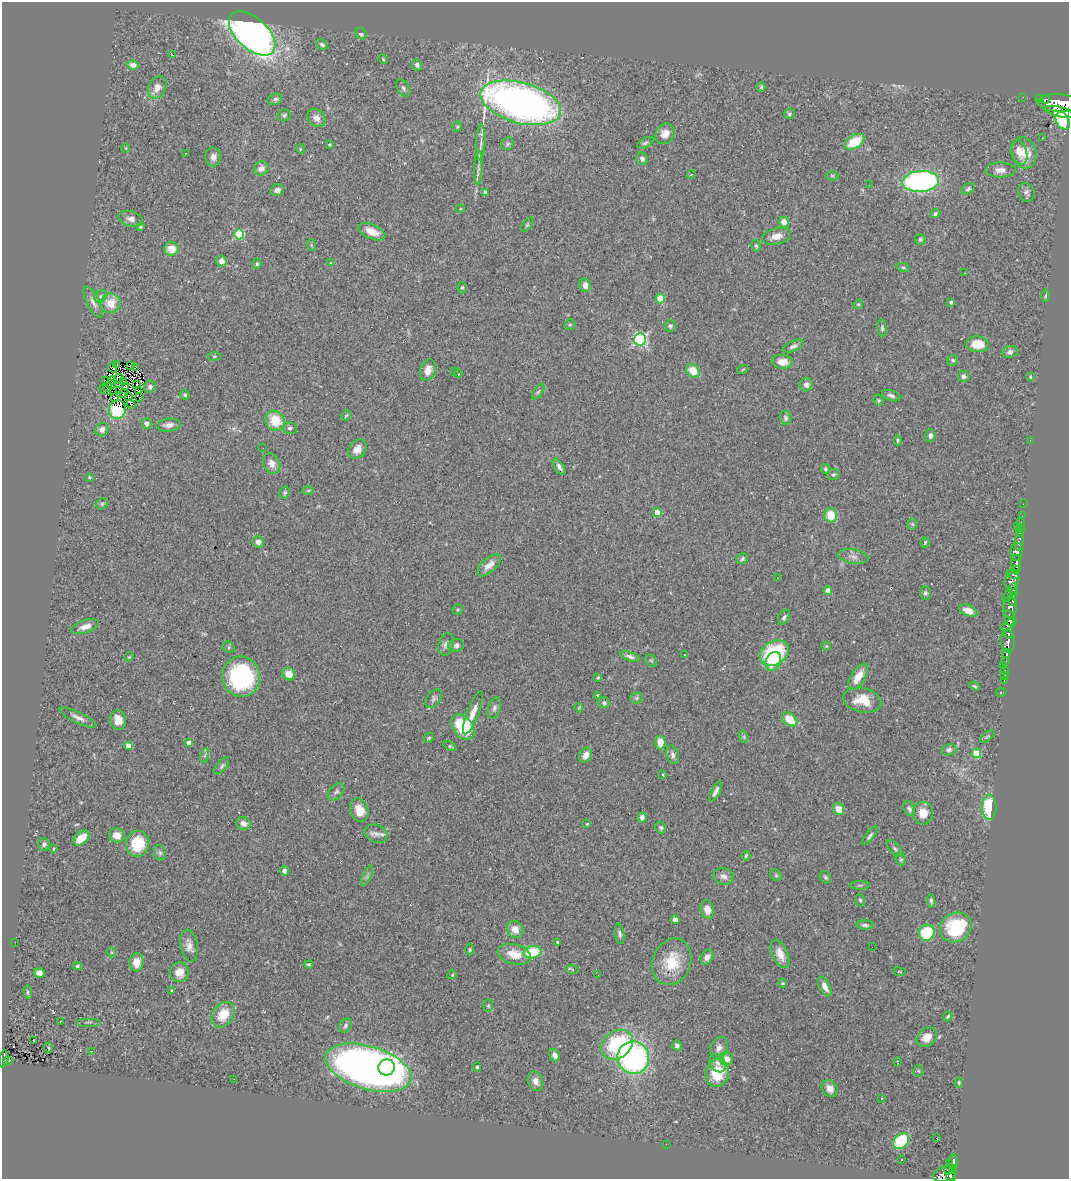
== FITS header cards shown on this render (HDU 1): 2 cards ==
NAXIS1  =                 1067
NAXIS2  =                 1177

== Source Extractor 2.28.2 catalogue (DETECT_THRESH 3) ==
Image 1067 x 1177 px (HDU 1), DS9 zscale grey, 1 PNG px = 1 image px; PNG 1071 x 1181 px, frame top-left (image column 1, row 1177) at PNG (2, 2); each listed source drawn as its Kron ellipse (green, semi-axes under 4 px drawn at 4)
Background 0.697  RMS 0.047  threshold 0.141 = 3 sigma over >= 5 px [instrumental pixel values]
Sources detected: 324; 2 with non-positive FLUX_AUTO (blend fragments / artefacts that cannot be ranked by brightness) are neither listed nor drawn; the other 322 listed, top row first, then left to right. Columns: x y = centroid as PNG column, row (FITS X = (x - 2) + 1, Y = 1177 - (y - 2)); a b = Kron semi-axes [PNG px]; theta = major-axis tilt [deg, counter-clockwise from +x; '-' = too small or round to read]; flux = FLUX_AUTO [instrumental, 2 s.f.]
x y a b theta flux
252 33 28 15 -42 1600
361 34 6 5 - 9.1
322 45 6 4 -28 7.3
173 55 4 2 - 35
383 59 5 3 - 3.2
133 65 5 4 - 24
417 65 6 5 - 9.9
761 87 5 3 - 4.7
157 88 11 8 63 28
403 88 9 6 -59 9.1
1023 97 2 2 - 7.5
1039 98 2 2 - 4.4
275 99 7 5 19 9.2
1046 99 4 3 - 190
521 103 41 20 -15 1900
1059 103 20 9 -3 1400
1059 112 15 5 -14 1000
789 114 6 5 - 5.8
284 115 6 6 - 6.3
316 118 10 8 -41 19
1063 121 9 6 -61 4600
457 127 5 4 - 4.3
665 134 11 9 54 28
1042 138 2 2 - 1.8
481 142 18 4 88 16
855 142 11 6 30 93
645 143 9 4 26 6.5
507 144 7 6 - 6.3
329 145 3 3 - 3
126 148 5 3 - 2.9
300 149 5 3 - 2.6
1019 152 12 7 -72 29
185 153 3 2 - 3.7
1024 153 16 12 -73 64
213 157 9 8 - 16
642 159 6 5 - 9
478 167 17 4 88 13
261 168 8 6 34 20
1000 170 15 7 -1 22
691 175 4 2 - 2.2
832 176 6 4 0 4.9
921 181 18 10 4 800
869 185 2 2 - 3.1
968 189 7 5 33 7.4
277 190 7 5 13 14
485 192 4 3 - 4.4
1026 192 9 8 - 11
460 209 4 3 - 2.4
935 214 5 4 - 7.5
131 219 12 7 -15 18
784 222 5 5 - 23
527 225 8 4 54 5
140 227 3 2 - 3.4
372 232 14 7 -23 44
239 234 5 5 - 210
777 236 15 8 13 25
920 239 5 5 - 5.5
311 245 6 3 -71 3.5
756 246 6 4 -77 4.5
171 249 7 6 - 44
221 261 6 5 - 17
330 263 3 2 - 2
257 264 5 4 - 4.8
903 267 7 4 -14 5.3
965 273 2 2 - 1.7
585 285 6 6 - 22
462 288 5 5 - 4.6
100 296 7 5 51 7.6
1046 296 6 3 88 4.6
660 299 5 4 - 70
93 302 17 6 -63 19
111 303 10 10 - 53
951 303 4 3 - 7.7
858 304 5 4 - 4.5
570 325 6 5 - 4.7
670 326 6 5 - 7.4
882 328 8 4 -86 6.2
640 339 6 6 - 450
978 344 11 8 -3 71
793 346 11 5 24 11
1010 352 8 6 15 12
214 356 6 3 9 3.2
953 360 6 5 - 5.6
782 362 10 7 -6 31
117 364 2 2 - 2.7
130 366 3 2 - 3.6
112 368 5 2 - 8
135 368 3 2 - 3.1
743 369 5 3 - 2.6
428 370 11 7 74 31
693 371 7 6 - 50
454 372 3 3 - 4.5
458 374 3 2 - 2.8
964 376 6 5 - 11
1030 377 4 3 - 3.4
119 378 4 3 - 0.68
105 380 2 2 - 3500
113 380 4 2 - 4.7
124 382 3 2 - 2.7
111 384 4 3 - 3.5
136 384 3 2 - 2.5
806 385 7 6 - 12
126 386 4 3 - 1.6
108 387 4 2 - 1.2
150 387 6 5 - 10
105 390 6 2 -30 5.2
120 390 4 2 - 2.3
139 391 3 2 - 3.2
538 392 9 4 53 6.5
123 393 3 2 - 1.6
185 395 5 4 - 5
129 396 3 2 - 3
891 396 9 5 -20 9.8
114 397 3 2 - 0.14
139 398 2 2 - 0.8
878 400 5 5 - 4.4
131 404 5 2 - 4.5
117 410 9 8 - 130
346 415 6 4 60 4
785 418 7 5 -77 7.3
275 421 10 9 - 84
146 423 5 5 - 14
169 425 12 6 5 17
290 428 7 6 - 8.2
102 430 7 6 - 20
930 435 6 5 - 9.1
898 440 5 3 - 4.4
1030 440 2 2 - 11
263 448 2 2 - 2.8
357 449 11 8 48 27
272 463 10 8 -63 22
559 467 9 4 -55 11
825 469 5 4 - 4.7
833 475 6 5 - 6
89 477 4 3 - 3.9
308 490 6 3 1 3.5
284 493 6 5 - 5.7
102 504 6 5 - 5.3
1023 504 2 2 - 3.5
657 513 4 4 - 84
831 515 7 6 - 63
1022 516 3 2 - 2.5
1021 522 2 2 - 3.6
912 524 5 5 - 4.2
1018 527 3 3 - 10
1021 528 3 3 - 17
1019 533 4 3 - 16
1019 541 10 3 82 38
258 542 6 5 - 15
925 542 5 3 - 3.5
1017 552 9 6 84 410
853 557 15 7 -9 17
742 559 6 5 - 5.9
1016 563 8 5 -88 410
489 565 15 7 42 25
1015 570 3 3 - 130
1013 574 6 3 -23 120
777 577 3 2 - 3.7
1012 581 9 7 62 220
828 590 4 4 - 20
1013 590 6 4 -85 230
925 593 6 5 - 6.3
1008 595 7 4 60 110
1013 599 7 3 83 120
1010 607 11 7 -88 340
458 609 5 5 - 5
968 611 9 5 -23 31
784 617 8 5 61 7.7
1010 618 8 4 -79 460
1009 624 9 3 32 290
85 627 14 6 17 25
1009 633 5 3 - 110
1008 641 11 7 -85 320
446 644 11 7 72 15
456 645 8 6 12 12
826 646 4 4 - 2.8
229 647 6 5 - 5.3
774 653 15 11 35 270
1007 653 4 3 - 58
685 655 3 2 - 3.1
129 657 5 4 - 3.1
630 657 10 4 -18 10
651 661 7 5 -51 5.3
773 661 10 7 65 40
1006 661 3 3 - 44
1004 666 4 3 - 14
1005 671 3 3 - 19
289 674 6 6 - 44
1005 675 2 2 - 1.9
241 677 20 19 - 370
598 677 4 3 - 5.8
858 677 15 6 58 48
1004 681 3 2 - 11
975 686 5 3 - 3.7
1001 692 5 3 - 10
598 695 3 3 - 6.3
636 698 6 5 - 5.8
434 699 10 6 55 8.7
862 700 19 12 -13 64
604 703 6 5 - 5.6
494 708 11 6 73 11
579 708 5 3 - 3.2
473 713 23 6 68 31
78 718 20 5 -25 17
790 719 8 6 -35 64
118 720 10 8 -80 29
463 727 14 9 -49 160
987 736 9 3 40 4.4
744 737 6 4 -73 5.2
429 738 6 4 45 4
660 742 7 5 87 48
189 743 4 4 - 18
128 746 4 4 - 32
450 746 6 4 -28 4.3
949 750 8 5 12 7.8
976 753 5 5 - 120
586 755 8 6 64 23
673 755 9 6 -75 11
205 756 7 4 80 5.8
222 766 10 5 52 6.8
663 775 4 3 - 2.9
716 791 11 4 62 13
336 792 10 6 47 10
989 807 13 7 -89 160
838 809 6 5 - 41
909 809 8 5 -64 8.5
359 810 12 9 -70 39
923 813 11 10 - 43
642 817 5 4 - 15
243 823 7 6 - 22
587 824 3 3 - 3.6
661 828 6 5 - 6.4
376 834 12 8 -20 18
117 835 8 7 - 31
870 836 11 4 50 7.8
81 838 9 6 40 48
44 844 6 5 - 7.9
137 844 13 11 85 110
53 849 4 3 - 3
895 849 10 5 -48 8.2
160 853 8 6 -75 7.6
746 856 5 3 - 4.1
901 859 6 5 - 5.3
284 871 5 4 - 12
776 875 6 5 - 4.8
367 876 11 3 64 6.5
724 876 10 8 -13 17
825 877 6 5 - 6.1
860 885 9 4 0 5
860 900 6 4 -72 5.2
931 901 7 4 -84 5.5
707 910 9 6 -79 27
675 920 5 4 - 11
865 925 9 4 -1 8.2
956 927 16 14 32 180
515 929 9 8 - 33
927 933 8 7 - 150
620 934 10 4 -80 8.3
15 942 2 2 - 6.9
558 942 3 3 - 4.3
189 946 16 8 -80 23
872 947 2 2 - 1.1
470 950 6 4 88 4.9
111 952 5 3 - 3
532 952 9 6 13 110
514 954 17 9 -15 56
780 954 15 8 -66 32
707 957 8 6 61 18
136 962 9 7 80 36
672 962 24 19 69 100
309 965 4 3 - 4.7
77 966 4 3 - 4.8
572 970 6 4 -20 3.2
179 972 10 9 - 35
899 972 6 3 -9 2.8
39 973 6 4 -7 13
452 975 5 3 - 2.4
598 975 2 2 - 2.1
783 983 4 4 - 3.4
825 987 11 5 -62 24
172 990 3 3 - 7.2
28 992 7 3 -83 4.5
488 1006 6 5 - 4.6
223 1015 14 10 56 69
948 1017 5 4 - 4.9
60 1022 3 2 - 2
89 1022 12 2 0 4.7
345 1025 8 6 50 7.4
927 1037 11 8 40 35
34 1040 3 2 - 2.5
617 1045 17 13 37 260
677 1046 5 5 - 9.4
49 1048 5 3 - 2.6
719 1048 11 8 68 19
91 1051 2 2 - 1.9
555 1055 7 5 -61 14
633 1058 16 16 - 680
4 1059 8 4 81 74
726 1059 7 6 - 25
9 1060 3 3 - 9
897 1062 4 2 - 2
718 1063 10 7 -58 16
387 1067 8 8 - 1700
477 1067 4 3 - 5.2
368 1068 44 21 -17 2100
918 1071 5 5 - 4.3
717 1073 14 11 74 98
234 1079 2 2 - 2.6
536 1081 10 7 -69 21
959 1082 5 4 - 3.9
830 1088 9 7 -55 25
882 1099 3 2 - 4.6
937 1138 3 2 - 5.5
901 1141 9 6 44 160
666 1144 2 2 - 13
901 1159 2 2 - 1.8
954 1162 8 3 -90 82
949 1164 3 2 - 2.6
953 1169 4 3 - 90
948 1170 4 2 - 41
945 1174 12 7 15 400
951 1177 5 3 - 86
At the frame edge (FLAGS 8, measured only in part): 3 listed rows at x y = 4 1059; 945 1174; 951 1177
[2 non-positive-flux detections neither listed nor drawn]